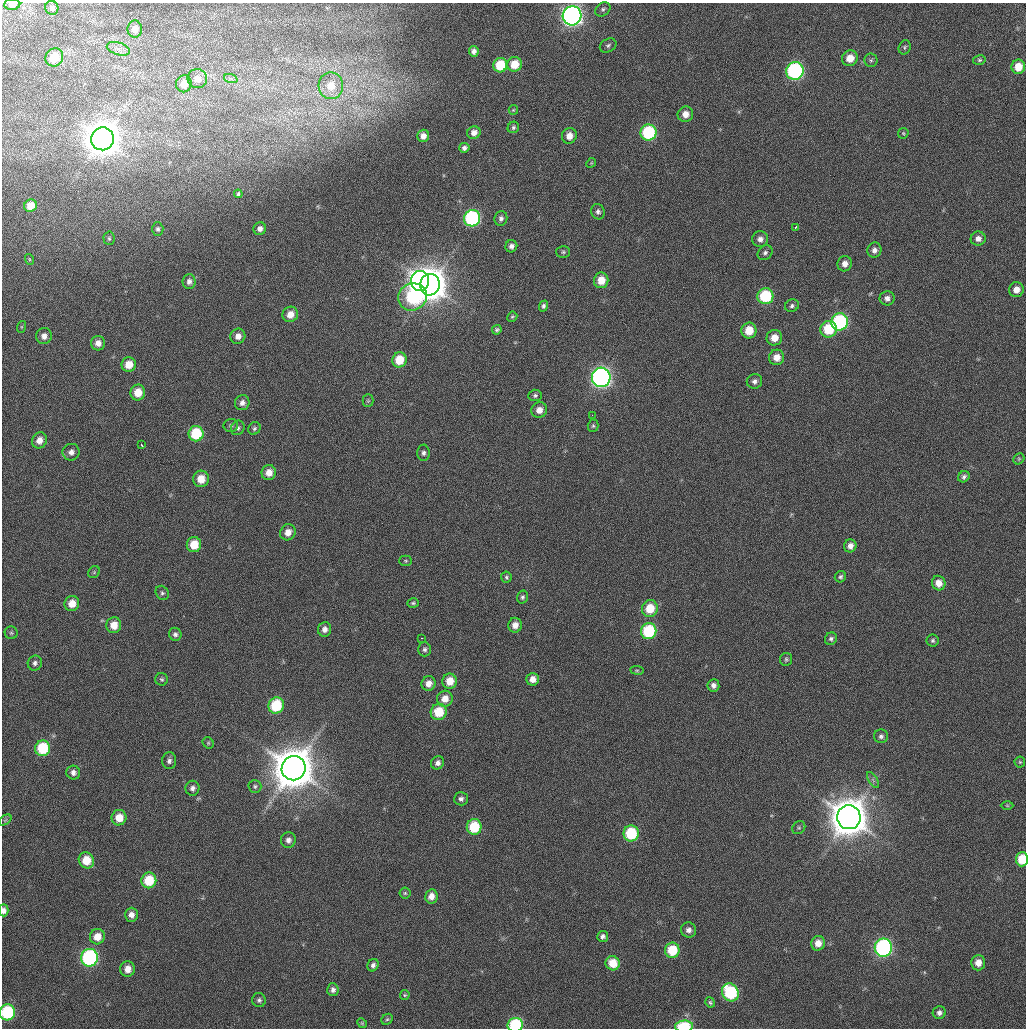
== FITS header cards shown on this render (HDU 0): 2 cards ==
NAXIS1  =                 1024 / Comment
NAXIS2  =                 1026 / Comment

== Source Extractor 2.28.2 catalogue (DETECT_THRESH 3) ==
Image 1024 x 1026 px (HDU 0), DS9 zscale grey, 1 PNG px = 1 image px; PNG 1028 x 1030 px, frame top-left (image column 1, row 1026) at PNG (2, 3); each listed source drawn as its Kron ellipse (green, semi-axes under 4 px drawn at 4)
Background 23.3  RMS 3.9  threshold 11.7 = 3 sigma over >= 5 px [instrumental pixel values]
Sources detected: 177; all 177 listed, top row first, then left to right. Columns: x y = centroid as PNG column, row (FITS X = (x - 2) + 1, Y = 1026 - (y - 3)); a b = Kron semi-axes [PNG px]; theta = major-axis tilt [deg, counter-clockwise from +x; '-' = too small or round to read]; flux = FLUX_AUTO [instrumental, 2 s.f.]
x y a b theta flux
12 4 8 5 3 1.9e+03
52 8 7 6 - 8.3e+02
603 9 8 6 36 6.4e+02
572 16 9 9 - 1.1e+05
135 29 8 7 - 2.0e+03
608 45 9 6 31 6.7e+02
905 47 7 6 - 5.2e+02
118 49 12 6 -18 1.3e+03
474 51 5 5 - 1.1e+03
54 57 9 8 - 6.4e+03
850 58 8 7 - 3.9e+03
871 60 6 6 - 6.1e+02
979 60 6 5 - 4.4e+02
514 64 7 7 - 5.3e+03
500 65 7 7 - 8.8e+03
1018 67 7 6 - 4.2e+03
795 71 9 8 - 4.4e+04
197 79 10 9 - 2.7e+03
231 79 7 4 -19 5.5e+02
184 84 8 8 - 3.3e+03
331 86 13 12 - 5.6e+03
513 110 5 4 - 2.9e+02
685 114 8 7 - 2.6e+03
513 127 6 5 - 5.4e+02
648 132 8 8 - 2.2e+04
474 133 7 6 - 1.6e+03
903 133 5 5 - 3.5e+02
423 136 6 6 - 1.7e+03
569 136 8 7 - 2.6e+03
102 139 11 11 - 6.3e+05
464 148 5 5 - 8.7e+02
591 163 5 4 - 3.2e+02
238 194 4 3 - 4.2e+02
31 206 6 6 - 3.6e+03
598 212 8 6 -71 9.9e+02
472 218 8 8 - 3.2e+04
501 218 7 6 - 8.7e+02
795 228 3 3 - 3.6e+03
158 229 6 5 - 6.6e+02
260 229 6 6 - 1.2e+03
109 238 7 5 -88 4.4e+02
760 239 8 8 - 1.4e+03
978 239 7 7 - 1.6e+03
511 246 6 6 - 1.1e+03
874 250 7 7 - 1.1e+03
563 252 7 6 - 5.5e+02
765 253 8 6 43 7.8e+02
29 259 5 3 - 2.4e+02
845 264 8 7 - 1.8e+03
601 280 8 7 - 4.3e+03
189 281 7 6 - 1.2e+03
420 281 10 9 - 1.4e+05
430 285 11 9 77 5.3e+05
1016 290 7 7 - 2.4e+03
765 296 8 8 - 1.5e+04
412 297 14 13 - 2.8e+04
887 298 7 7 - 1.2e+03
543 306 5 4 - 6.4e+02
792 306 7 6 - 7.4e+02
290 314 8 7 - 2.8e+03
512 317 5 4 - 4.1e+02
840 322 9 8 - 3.2e+04
21 327 6 4 71 3.0e+02
829 329 8 8 - 1.1e+04
497 330 5 4 - 5.6e+02
749 331 8 7 - 5.1e+03
44 336 8 7 - 1.6e+03
238 336 8 7 - 1.9e+03
774 338 8 7 - 3.2e+03
98 343 7 7 - 1.8e+03
777 357 8 7 - 2.6e+03
399 360 7 7 - 6.4e+03
129 364 7 7 - 4.0e+03
601 377 10 9 - 1.0e+05
754 381 8 7 - 1.0e+03
138 393 8 7 - 4.4e+03
535 395 6 5 - 5.8e+02
368 401 6 5 - 4.3e+02
242 403 7 7 - 1.3e+03
539 410 8 7 - 2.1e+03
592 415 2 2 - 1.0e+03
231 425 7 6 - 6.0e+02
593 426 6 5 - 4.9e+02
238 428 7 6 - 8.1e+02
254 428 6 5 - 5.9e+02
196 434 7 7 - 1.2e+04
39 440 8 7 - 2.5e+03
142 445 3 3 - 2.0e+03
71 452 8 8 - 1.6e+03
423 453 8 6 -89 8.6e+02
1019 459 6 5 - 3.7e+02
269 473 7 7 - 2.8e+03
964 477 6 5 - 7.2e+02
201 479 8 8 - 4.4e+03
288 532 8 7 - 2.3e+03
194 545 7 7 - 5.7e+03
850 546 6 6 - 1.5e+03
406 561 6 5 - 3.9e+02
94 572 6 5 - 4.3e+02
506 577 5 5 - 4.7e+02
840 577 6 5 - 5.9e+02
939 583 7 6 - 2.5e+03
162 593 7 6 - 5.9e+02
522 597 6 5 - 6.0e+02
72 603 7 7 - 3.6e+03
413 603 6 4 15 4.3e+02
650 608 8 8 - 6.6e+03
114 625 8 7 - 3.8e+03
515 625 7 7 - 2.3e+03
325 629 7 6 - 1.5e+03
649 631 8 7 - 1.8e+04
11 633 6 6 - 5.4e+02
175 634 6 6 - 8.0e+02
421 638 3 2 - 9.8e+02
831 639 6 6 - 6.4e+02
933 640 6 6 - 5.5e+02
424 649 7 6 - 7.2e+02
786 659 6 6 - 5.0e+02
35 663 7 7 - 9.0e+02
637 670 7 3 -8 3.2e+02
162 679 6 6 - 5.2e+02
533 679 6 6 - 1.9e+03
450 681 7 7 - 4.1e+03
429 684 7 7 - 2.1e+03
713 685 6 6 - 1.2e+03
445 699 8 7 - 2.7e+03
276 705 8 7 - 1.3e+04
439 712 8 8 - 7.7e+03
881 736 7 7 - 7.9e+02
208 743 6 5 - 4.0e+02
43 748 8 7 - 1.3e+04
169 761 8 7 - 9.3e+02
1020 762 5 5 - 4.1e+02
438 763 7 6 - 1.1e+03
294 768 12 12 - 1.0e+06
73 773 7 6 - 1.2e+03
873 780 9 3 -58 6.1e+02
255 786 6 6 - 5.8e+02
192 788 7 7 - 1.1e+03
461 799 7 6 - 8.1e+02
1007 805 6 4 -1 3.5e+02
849 817 12 12 - 8.1e+05
119 818 8 7 - 4.1e+03
5 820 7 4 34 4.2e+02
474 827 8 7 - 9.8e+03
799 828 7 6 - 5.4e+02
631 833 8 7 - 1.3e+04
288 840 8 7 - 1.2e+03
1022 859 7 6 - 6.4e+03
86 860 8 7 - 5.3e+03
149 880 8 7 - 8.8e+03
405 893 5 5 - 4.2e+02
431 896 7 6 - 2.1e+03
4 910 6 5 - 1.3e+03
131 915 7 6 - 1.6e+03
688 930 8 7 - 1.2e+03
603 936 5 5 - 7.9e+02
97 937 7 7 - 3.5e+03
818 943 7 6 - 2.6e+03
883 948 9 8 - 5.4e+04
672 950 7 7 - 8.4e+03
89 958 9 8 - 4.0e+04
613 963 7 7 - 4.9e+03
978 963 7 7 - 2.3e+03
373 965 6 5 - 8.1e+02
128 969 8 7 - 2.6e+03
333 990 6 6 - 9.5e+02
730 992 9 8 - 2.0e+04
405 995 5 4 - 3.1e+02
259 1000 7 6 - 7.1e+02
710 1002 5 4 - 4.2e+02
7 1012 8 7 - 2.1e+04
939 1013 6 6 - 9.7e+02
387 1019 6 5 - 3.6e+02
362 1023 5 4 - 3.0e+02
515 1025 8 7 - 1.9e+04
684 1026 9 6 5 1.3e+04
At the frame edge (FLAGS 8, measured only in part): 6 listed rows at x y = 12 4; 1022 859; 4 910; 7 1012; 515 1025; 684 1026